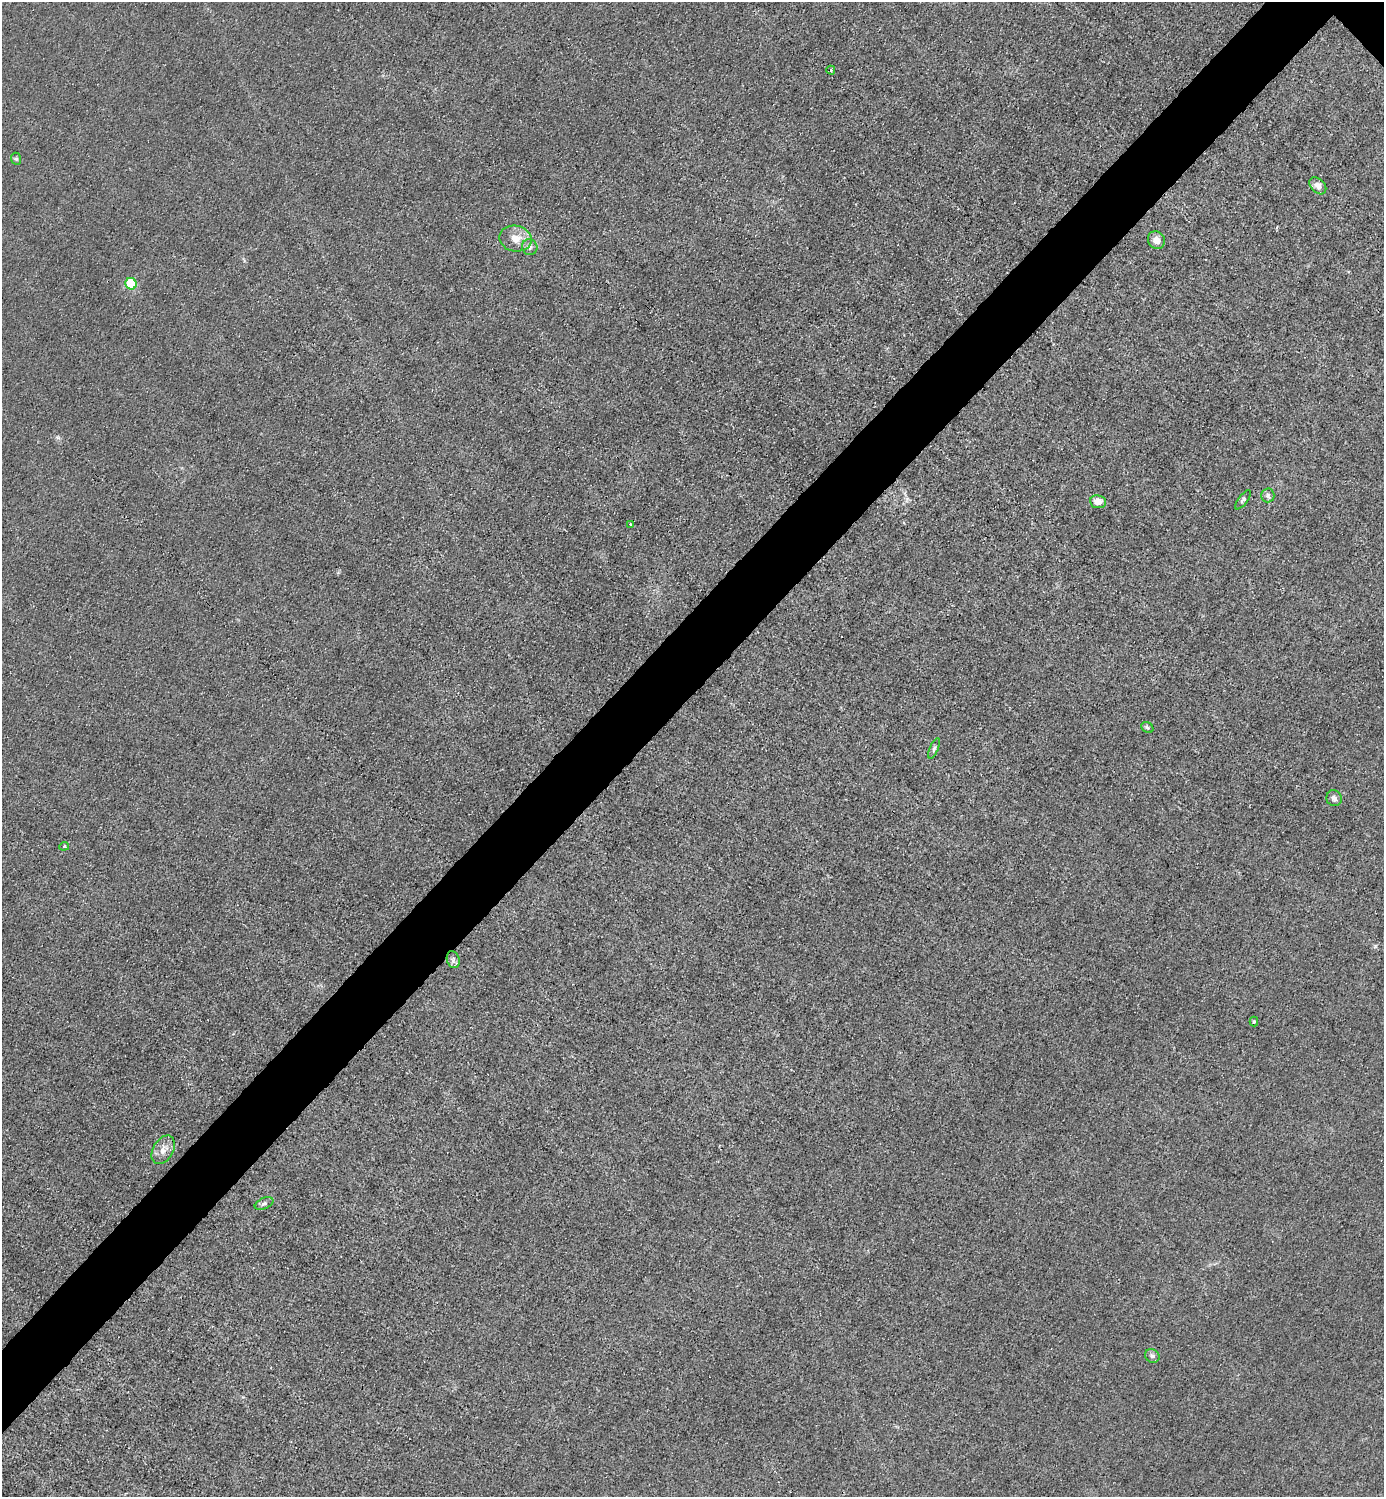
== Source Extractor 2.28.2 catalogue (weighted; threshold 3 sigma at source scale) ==
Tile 7 of 4 x 4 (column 3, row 2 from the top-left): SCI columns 3066-4447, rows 2993-4487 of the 5985 x 5985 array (HDU 1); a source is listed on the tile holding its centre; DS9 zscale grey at full resolution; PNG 1386 x 1499 px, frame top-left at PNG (2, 2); each listed source drawn as its Kron ellipse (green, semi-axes under 4 px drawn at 4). Shown black and unused: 5% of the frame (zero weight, under 3 of 4 exposures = <1% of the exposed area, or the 3 px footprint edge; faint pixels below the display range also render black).
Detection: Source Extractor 2.28.2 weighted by HDU 2 'WHT'; one run over the whole footprint, this tile lists its part. Background 0.0216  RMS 0.0063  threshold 0.0283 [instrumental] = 3 sigma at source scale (4.5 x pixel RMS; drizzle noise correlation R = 1.50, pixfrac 1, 0.05/0.05 arcsec/px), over >= 5 px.
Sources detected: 20; all 20 listed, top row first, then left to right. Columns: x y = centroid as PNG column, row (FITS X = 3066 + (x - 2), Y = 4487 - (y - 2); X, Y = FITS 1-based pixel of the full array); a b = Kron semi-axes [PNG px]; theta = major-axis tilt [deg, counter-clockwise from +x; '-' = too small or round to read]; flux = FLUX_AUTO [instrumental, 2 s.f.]
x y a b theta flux
831 70 4 4 - 0.87
16 159 6 5 - 1
1318 186 10 6 -46 3.7
515 238 16 13 -12 8.6
1156 240 9 8 - 5.2
530 247 8 7 - 2.2
131 284 6 5 - 36
1268 495 7 6 - 1.8
1243 500 11 4 53 1.5
1098 502 8 6 -6 6
630 524 3 3 - 1.8
1147 728 6 5 - 1.3
934 748 11 4 66 1.6
1334 798 8 7 - 2.4
64 846 5 4 - 0.85
453 960 9 6 -73 2
1254 1022 5 4 - 1.1
163 1150 15 10 60 5.7
264 1204 10 5 25 1.7
1152 1356 7 6 - 1.9